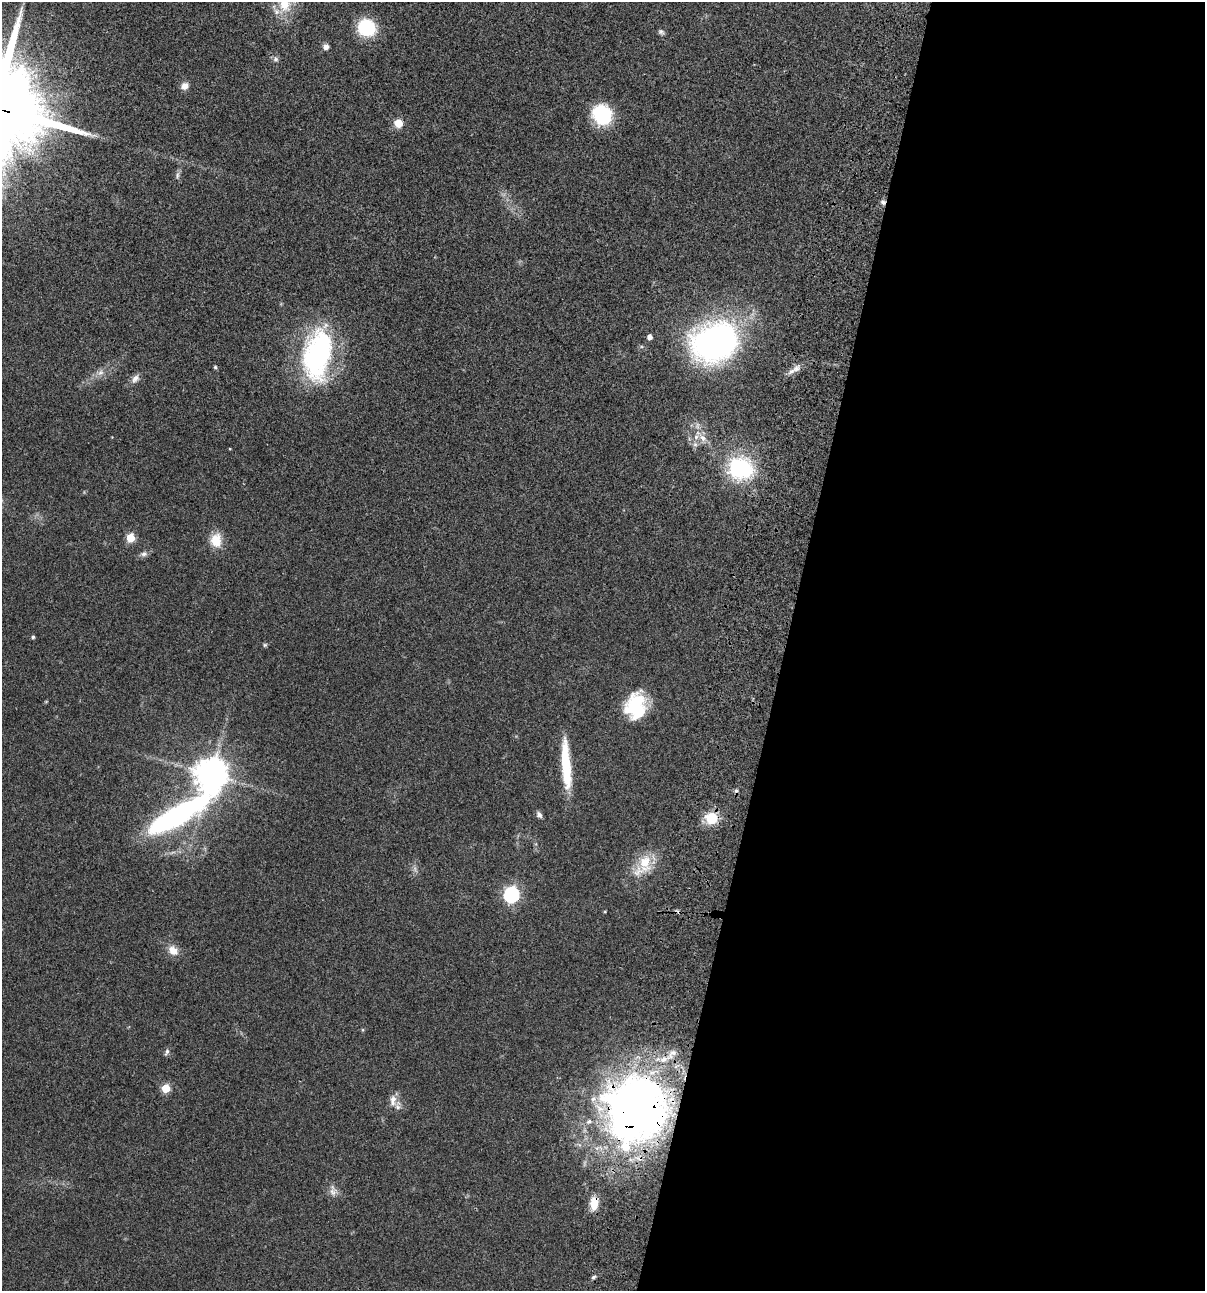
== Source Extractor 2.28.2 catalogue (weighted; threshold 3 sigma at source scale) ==
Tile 12 of 4 x 4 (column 4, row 3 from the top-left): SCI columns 3844-5046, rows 1408-2696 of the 5405 x 5390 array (HDU 1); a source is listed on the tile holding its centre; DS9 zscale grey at full resolution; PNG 1207 x 1293 px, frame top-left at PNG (2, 2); no overlay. Shown black and unused: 35% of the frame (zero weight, under 3 of 4 exposures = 9% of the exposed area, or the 3 px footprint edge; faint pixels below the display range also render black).
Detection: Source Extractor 2.28.2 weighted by HDU 2 'WHT'; one run over the whole footprint, this tile lists its part. Background 0.0467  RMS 0.0052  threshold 0.0236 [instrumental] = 3 sigma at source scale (4.5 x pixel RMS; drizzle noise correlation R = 1.50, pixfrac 1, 0.05/0.05 arcsec/px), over >= 5 px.
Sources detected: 50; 1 too faint to see at this stretch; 1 inside a brighter object's white glare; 1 cosmic-ray / hot-pixel residue — not listed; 4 inside a brighter listed object's ellipse — not listed separately; the other 43 listed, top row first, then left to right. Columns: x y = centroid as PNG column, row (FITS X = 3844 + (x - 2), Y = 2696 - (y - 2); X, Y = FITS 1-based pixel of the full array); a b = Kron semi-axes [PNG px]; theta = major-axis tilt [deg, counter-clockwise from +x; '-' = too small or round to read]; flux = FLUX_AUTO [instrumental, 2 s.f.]
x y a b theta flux
284 3 29 18 -74 16
367 28 15 13 -34 31
661 32 8 6 -37 1.1
326 47 7 6 - 2.2
275 59 8 6 -35 1.3
185 86 9 8 - 2.9
602 115 19 17 -50 30
398 123 10 10 - 4.9
177 175 10 4 79 1.3
883 202 7 6 - 1.3
649 337 5 4 - 2.5
716 341 42 33 26 170
317 355 55 28 80 89
215 367 5 5 - 0.63
796 369 13 9 47 3.1
100 373 9 7 36 2.5
135 379 13 8 50 2.7
703 438 13 9 -51 4
695 444 7 6 - 1.5
230 449 3 2 - 0.4
740 468 27 24 -14 46
130 538 5 5 - 18
216 540 15 11 89 9.9
144 554 10 7 12 1.8
33 637 4 4 - 0.83
265 645 6 5 - 0.73
634 705 32 18 51 22
567 767 56 10 -84 23
211 774 10 10 - 800
177 815 93 19 33 110
539 815 8 6 -51 1.6
711 818 13 13 - 12
644 865 34 17 56 15
511 895 7 6 - 120
173 950 14 10 -44 5
167 1052 10 5 65 1.2
673 1052 9 6 -12 1.7
166 1088 5 5 - 16
393 1100 17 8 83 3.7
634 1110 68 58 77 310
333 1192 13 7 -67 2.6
594 1203 17 10 88 6.4
594 1277 7 5 28 0.9
Overlapping masked pixels (flux is a lower limit): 3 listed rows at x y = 883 202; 634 1110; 594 1203
Isophote crosses this tile's border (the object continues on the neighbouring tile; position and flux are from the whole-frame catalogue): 1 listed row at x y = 284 3